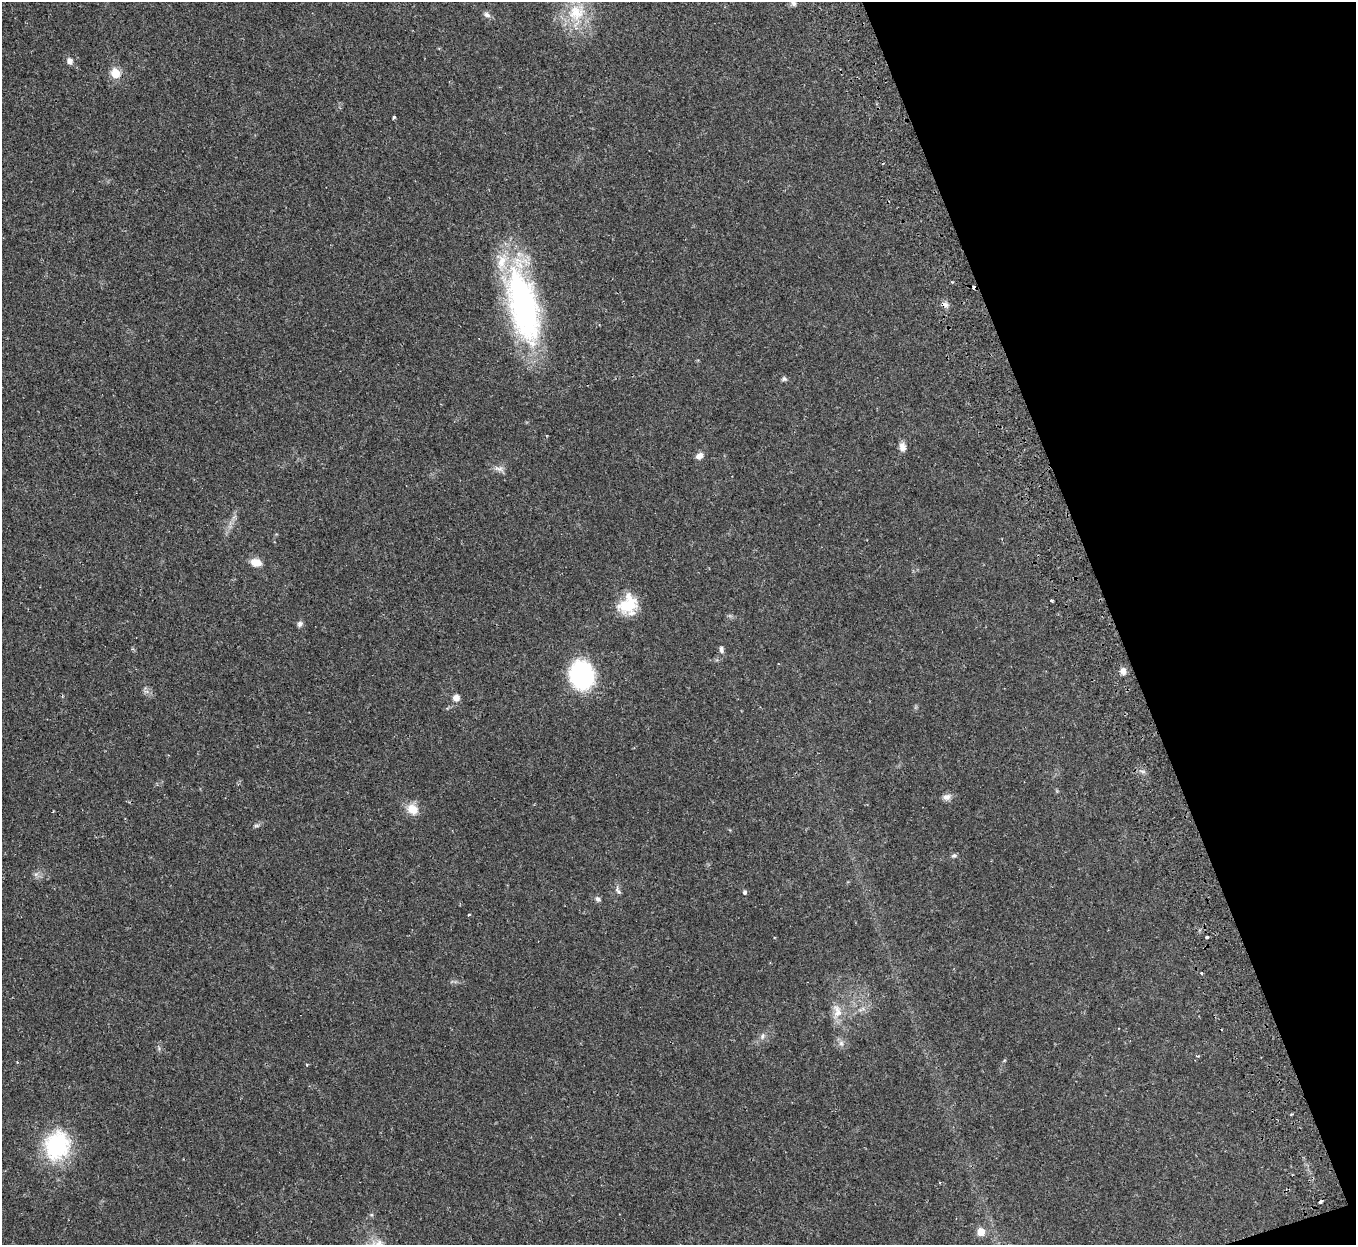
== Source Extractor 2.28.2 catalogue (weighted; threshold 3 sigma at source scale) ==
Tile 12 of 4 x 4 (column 4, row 3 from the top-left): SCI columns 4117-5470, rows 1422-2664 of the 5528 x 5451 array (HDU 1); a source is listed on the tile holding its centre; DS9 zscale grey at full resolution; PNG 1358 x 1247 px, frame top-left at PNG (2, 2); no overlay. Shown black and unused: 18% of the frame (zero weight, under 2 of 3 exposures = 3% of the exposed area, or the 3 px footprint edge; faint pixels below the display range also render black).
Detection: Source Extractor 2.28.2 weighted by HDU 2 'WHT'; one run over the whole footprint, this tile lists its part. Background 0.0237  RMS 0.0042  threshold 0.0188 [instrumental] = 3 sigma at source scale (4.5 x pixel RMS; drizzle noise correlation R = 1.50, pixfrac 1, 0.05/0.05 arcsec/px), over >= 5 px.
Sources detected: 39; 1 cosmic-ray / hot-pixel residue — not listed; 1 inside a brighter listed object's ellipse — not listed separately; the other 37 listed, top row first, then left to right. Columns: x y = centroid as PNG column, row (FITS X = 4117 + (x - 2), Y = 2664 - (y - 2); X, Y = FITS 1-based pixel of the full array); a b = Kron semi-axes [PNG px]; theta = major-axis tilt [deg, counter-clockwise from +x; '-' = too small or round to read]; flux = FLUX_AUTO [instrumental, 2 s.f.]
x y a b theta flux
793 3 9 7 -58 1.5
576 13 24 24 - 16
487 15 9 6 -32 1.3
70 61 9 7 -62 1.8
115 73 7 7 - 7.7
394 117 3 3 - 1.1
974 287 4 3 - 2
523 305 87 31 -77 100
784 379 6 6 - 0.82
902 447 12 8 -80 2.2
700 456 10 7 33 2.2
499 469 15 6 -12 1.8
256 562 12 8 -11 4.1
1052 600 3 2 - 0.57
628 605 24 20 59 12
300 624 7 7 - 1.2
721 650 9 5 -81 1.2
1123 671 8 7 - 2.3
582 675 21 18 -80 54
456 698 9 7 24 2.2
946 797 11 8 5 1.8
412 809 16 13 -37 5
256 826 7 4 0 0.67
954 856 8 5 7 0.79
618 891 10 4 -51 0.91
745 893 5 4 - 1
597 899 7 6 - 1
469 914 4 2 - 0.4
1207 937 3 3 - 0.83
1201 973 3 3 - 0.38
837 1011 20 11 -77 4.8
762 1036 8 4 81 0.89
841 1043 8 6 -90 1.4
307 1065 4 3 - 0.48
57 1145 36 30 71 30
1321 1201 4 3 - 2.4
981 1232 6 6 - 6.8
Overlapping masked pixels (flux is a lower limit): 2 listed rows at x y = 974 287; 1321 1201
Isophote crosses this tile's border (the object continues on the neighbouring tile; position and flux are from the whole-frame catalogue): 1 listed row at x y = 793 3